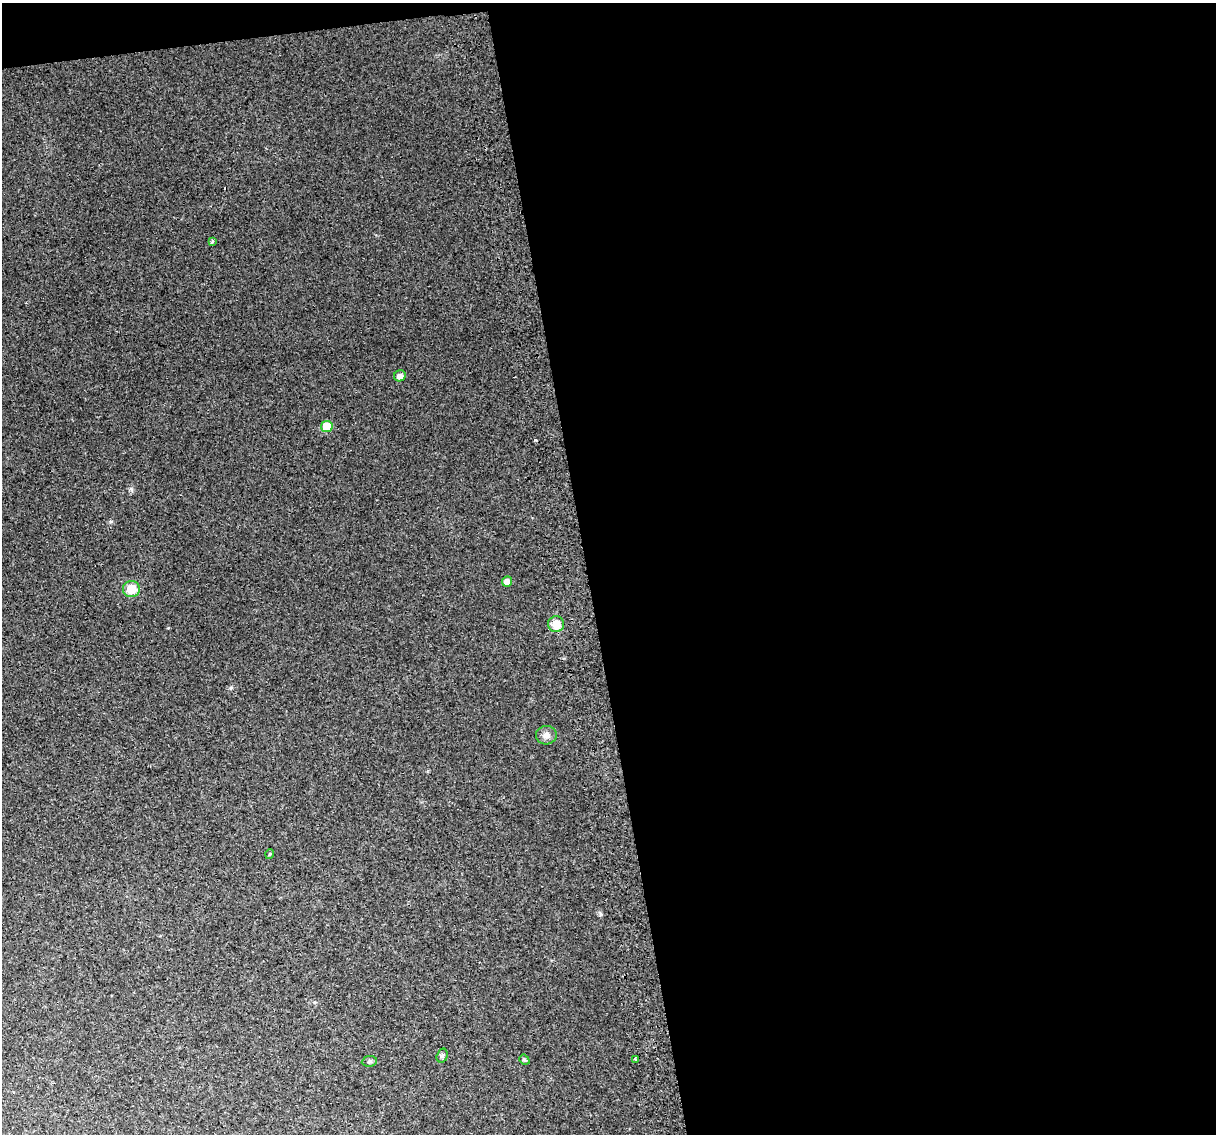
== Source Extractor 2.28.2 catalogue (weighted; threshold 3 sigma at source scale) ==
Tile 4 of 4 x 4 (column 4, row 1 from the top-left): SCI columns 3684-4897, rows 3475-4606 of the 4939 x 4638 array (HDU 1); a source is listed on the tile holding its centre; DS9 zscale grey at full resolution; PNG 1218 x 1136 px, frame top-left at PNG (2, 3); each listed source drawn as its Kron ellipse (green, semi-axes under 4 px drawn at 4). Shown black and unused: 53% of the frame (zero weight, under 2 of 3 exposures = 2% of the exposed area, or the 3 px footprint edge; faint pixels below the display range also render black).
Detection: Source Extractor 2.28.2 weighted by HDU 2 'WHT'; one run over the whole footprint, this tile lists its part. Background 0.0216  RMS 0.0096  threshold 0.0433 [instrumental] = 3 sigma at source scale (4.5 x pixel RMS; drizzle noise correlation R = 1.50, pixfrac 1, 0.0396/0.0396 arcsec/px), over >= 5 px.
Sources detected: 13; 1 cosmic-ray / hot-pixel residue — neither listed nor drawn; the other 12 listed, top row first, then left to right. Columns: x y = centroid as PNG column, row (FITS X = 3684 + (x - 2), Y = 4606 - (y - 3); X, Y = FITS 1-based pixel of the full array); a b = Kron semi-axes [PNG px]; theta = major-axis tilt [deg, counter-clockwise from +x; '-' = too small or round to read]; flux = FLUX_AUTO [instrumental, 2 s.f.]
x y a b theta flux
212 242 4 3 - 2.9
400 376 6 5 - 4.9
327 426 5 5 - 24
507 581 5 5 - 6.4
131 589 8 8 - 17
556 624 8 8 - 14
546 735 10 9 - 4.9
270 854 5 3 - 0.79
442 1056 7 5 72 1.9
636 1059 3 2 - 1.9
524 1060 5 4 - 1.3
369 1061 7 5 7 1.9